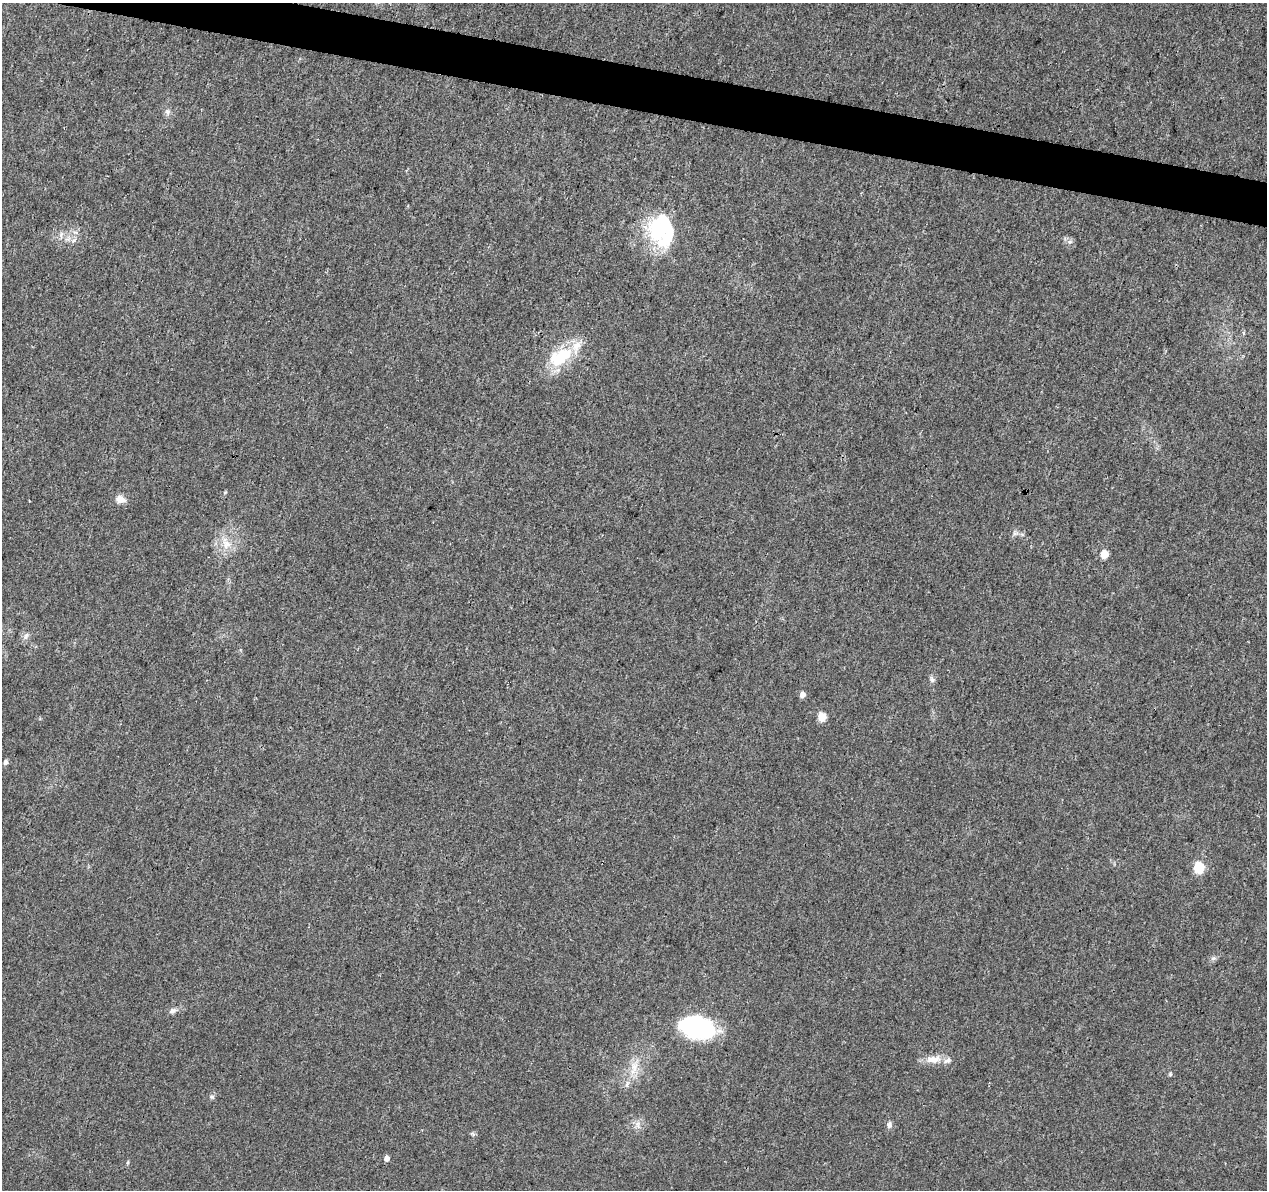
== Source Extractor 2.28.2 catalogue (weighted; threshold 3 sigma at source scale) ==
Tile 11 of 4 x 4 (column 3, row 3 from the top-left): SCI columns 2532-3796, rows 1415-2602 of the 5076 x 5262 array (HDU 1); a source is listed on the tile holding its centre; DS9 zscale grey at full resolution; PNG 1269 x 1192 px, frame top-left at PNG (2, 3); no overlay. Shown black and unused: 3% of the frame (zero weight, under 3 of 4 exposures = <1% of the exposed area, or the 3 px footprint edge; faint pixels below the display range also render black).
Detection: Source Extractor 2.28.2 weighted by HDU 2 'WHT'; one run over the whole footprint, this tile lists its part. Background 0.0195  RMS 0.0029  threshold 0.0131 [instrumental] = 3 sigma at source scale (4.5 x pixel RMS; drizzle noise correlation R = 1.50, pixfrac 1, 0.0396/0.0396 arcsec/px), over >= 5 px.
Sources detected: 34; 4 inside a brighter object's white glare — not listed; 3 inside a brighter listed object's ellipse — not listed separately; the other 27 listed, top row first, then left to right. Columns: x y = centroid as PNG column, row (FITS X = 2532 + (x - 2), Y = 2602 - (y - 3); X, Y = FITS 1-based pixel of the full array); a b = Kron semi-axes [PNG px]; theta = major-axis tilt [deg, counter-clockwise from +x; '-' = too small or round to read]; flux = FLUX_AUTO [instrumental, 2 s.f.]
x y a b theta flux
167 112 8 7 - 0.96
659 229 33 28 78 21
75 232 7 4 -18 0.59
61 235 11 3 90 0.66
1070 242 7 4 -17 0.6
560 357 32 18 33 14
225 492 6 3 19 0.31
120 499 13 9 -18 2.2
1015 533 7 4 18 0.63
226 543 19 12 -66 4.3
1105 554 5 5 - 6.6
26 636 10 5 66 0.94
932 679 9 6 -66 0.78
802 695 5 5 - 1.9
822 717 5 5 - 9.2
6 762 4 4 - 1.2
1199 868 6 5 - 20
1213 958 7 4 19 0.62
172 1011 10 7 22 1.1
695 1030 34 31 -39 26
933 1059 20 10 2 3.7
634 1068 21 9 78 4.2
212 1097 7 5 6 0.53
637 1124 9 6 -72 1.2
889 1125 8 7 - 1.1
386 1158 5 4 - 1.8
128 1162 6 4 71 0.32
Unlisted compact peaks at least as high as the median listed source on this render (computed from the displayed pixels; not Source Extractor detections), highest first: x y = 1170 1074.